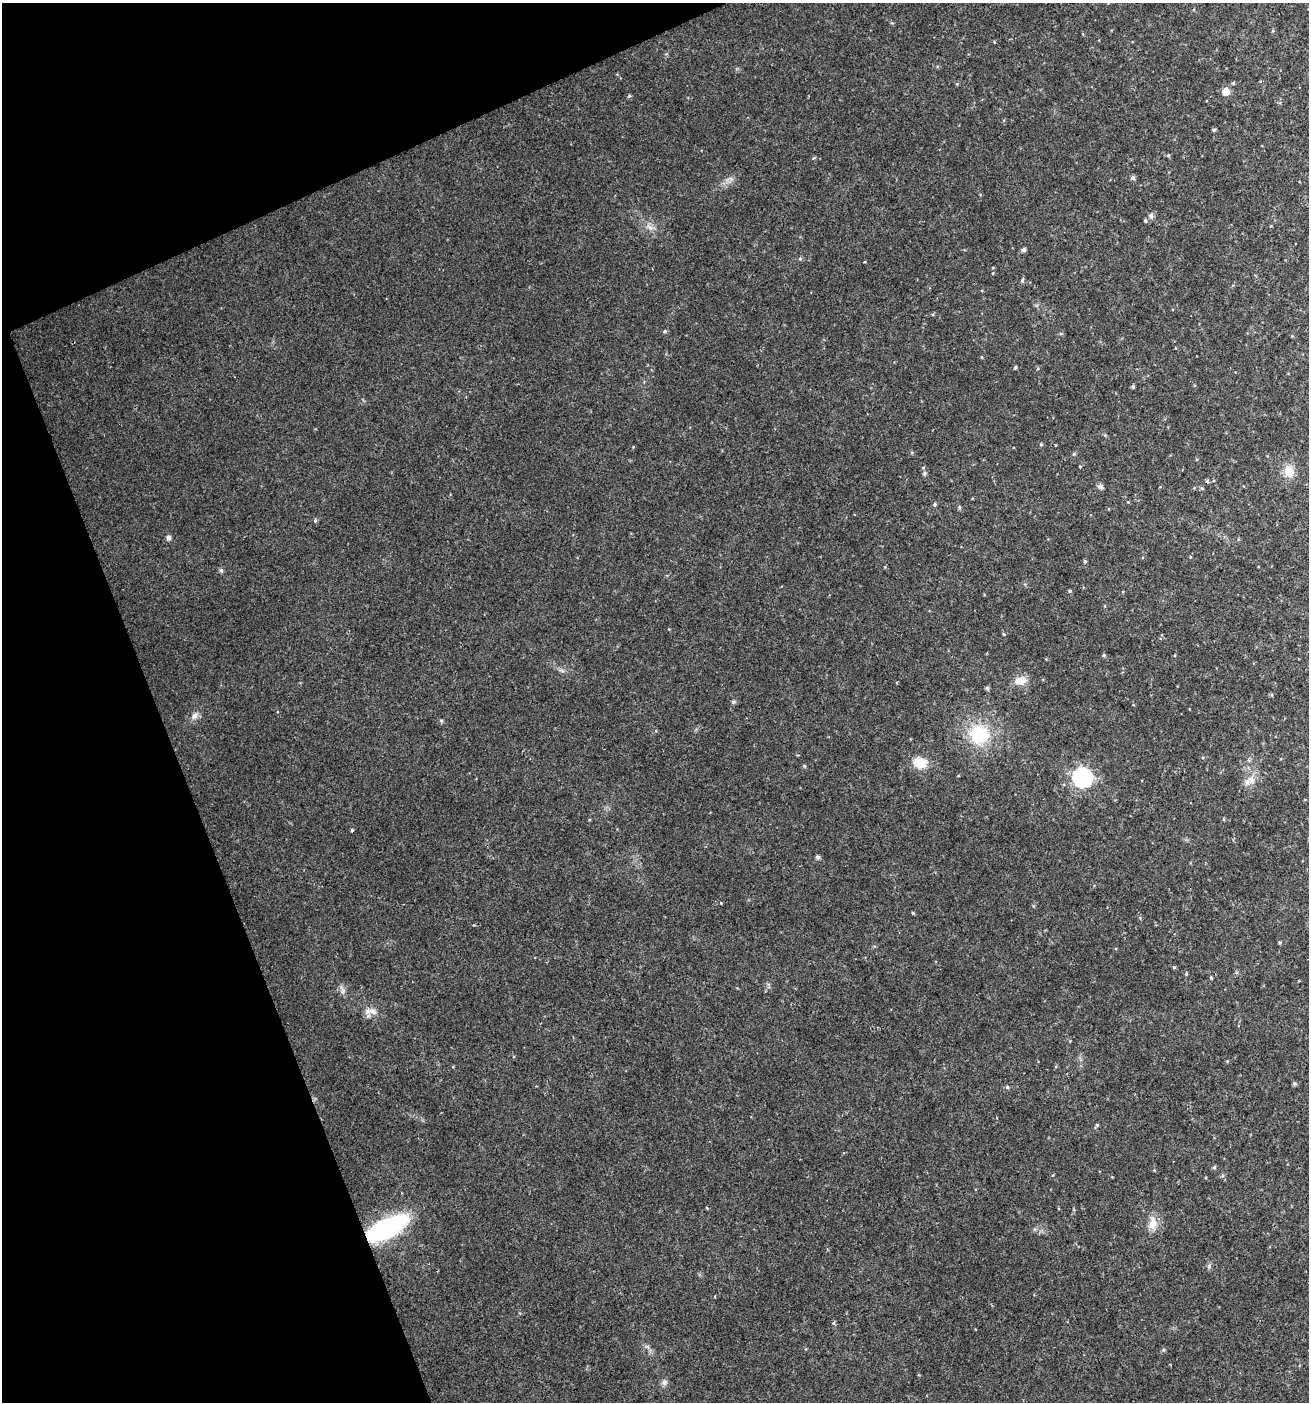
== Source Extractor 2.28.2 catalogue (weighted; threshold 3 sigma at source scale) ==
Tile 5 of 4 x 4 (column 1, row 2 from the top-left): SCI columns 86-1392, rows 2801-4200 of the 5452 x 5599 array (HDU 1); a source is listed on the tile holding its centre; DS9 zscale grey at full resolution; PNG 1311 x 1404 px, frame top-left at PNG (2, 3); no overlay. Shown black and unused: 19% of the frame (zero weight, under 2 of 3 exposures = <1% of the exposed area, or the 3 px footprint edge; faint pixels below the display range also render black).
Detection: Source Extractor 2.28.2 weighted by HDU 2 'WHT'; one run over the whole footprint, this tile lists its part. Background 0.04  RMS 0.0062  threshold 0.0277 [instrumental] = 3 sigma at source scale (4.5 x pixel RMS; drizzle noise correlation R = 1.50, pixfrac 1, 0.0396/0.0396 arcsec/px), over >= 5 px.
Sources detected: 68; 1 cosmic-ray / hot-pixel residue — not listed; the other 67 listed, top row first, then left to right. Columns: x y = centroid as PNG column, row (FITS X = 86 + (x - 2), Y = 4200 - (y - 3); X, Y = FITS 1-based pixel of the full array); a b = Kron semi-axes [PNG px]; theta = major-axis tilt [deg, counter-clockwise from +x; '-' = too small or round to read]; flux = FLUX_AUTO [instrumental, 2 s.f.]
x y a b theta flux
1233 83 4 4 - 0.72
957 84 5 4 - 0.7
1226 92 7 6 - 6.4
629 96 5 4 - 0.95
1214 130 5 4 - 0.92
1168 155 5 5 - 0.77
1133 178 5 5 - 1.7
1151 216 6 6 - 2
1145 221 5 4 - 0.87
649 227 13 7 -43 3.5
1024 250 5 4 - 1.8
800 259 5 5 - 0.94
993 273 5 3 - 0.51
1022 281 6 4 75 1.2
665 331 5 5 - 1
981 357 4 3 - 0.5
1015 367 5 3 - 0.79
1133 386 4 4 - 1.2
1041 444 4 4 - 0.77
1056 445 2 2 - 0.67
1074 454 5 5 - 0.8
1289 471 14 12 -75 8.7
924 474 5 5 - 1.3
1100 486 6 5 - 2.5
1202 488 5 5 - 0.82
1128 502 4 4 - 0.51
935 504 5 5 - 0.99
959 507 5 5 - 0.9
315 520 6 4 68 0.99
168 538 5 5 - 2.3
1190 557 5 3 - 0.55
1085 561 5 4 - 0.91
221 570 6 5 - 1.2
1070 591 4 4 - 0.89
1104 655 5 5 - 0.77
1020 681 17 10 8 6.9
987 688 5 4 - 1.2
1272 695 5 3 - 0.6
733 702 6 5 - 1.1
194 716 11 8 49 3.1
441 721 5 5 - 0.88
979 734 25 24 - 33
919 763 17 13 -11 12
804 766 5 4 - 0.85
1082 777 8 8 - 230
1247 782 11 9 56 4.4
1190 803 2 2 - 0.46
352 830 4 3 - 0.91
818 857 5 5 - 1.8
721 903 3 3 - 0.42
913 913 4 3 - 0.63
1280 943 4 4 - 0.8
1174 967 4 4 - 0.77
1186 974 5 3 - 0.6
1211 978 4 3 - 0.77
342 990 14 5 -69 2.5
373 1011 11 7 -31 3.8
1294 1083 5 5 - 1.2
1007 1087 5 5 - 0.9
1097 1125 5 4 - 0.7
1214 1167 5 4 - 0.88
1153 1223 19 11 80 7.4
386 1228 30 12 27 130
1209 1266 7 6 - 1.4
647 1347 8 4 -37 1.6
1163 1350 5 5 - 0.92
664 1382 8 7 - 2.1
Overlapping masked pixels (flux is a lower limit): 1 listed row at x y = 386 1228